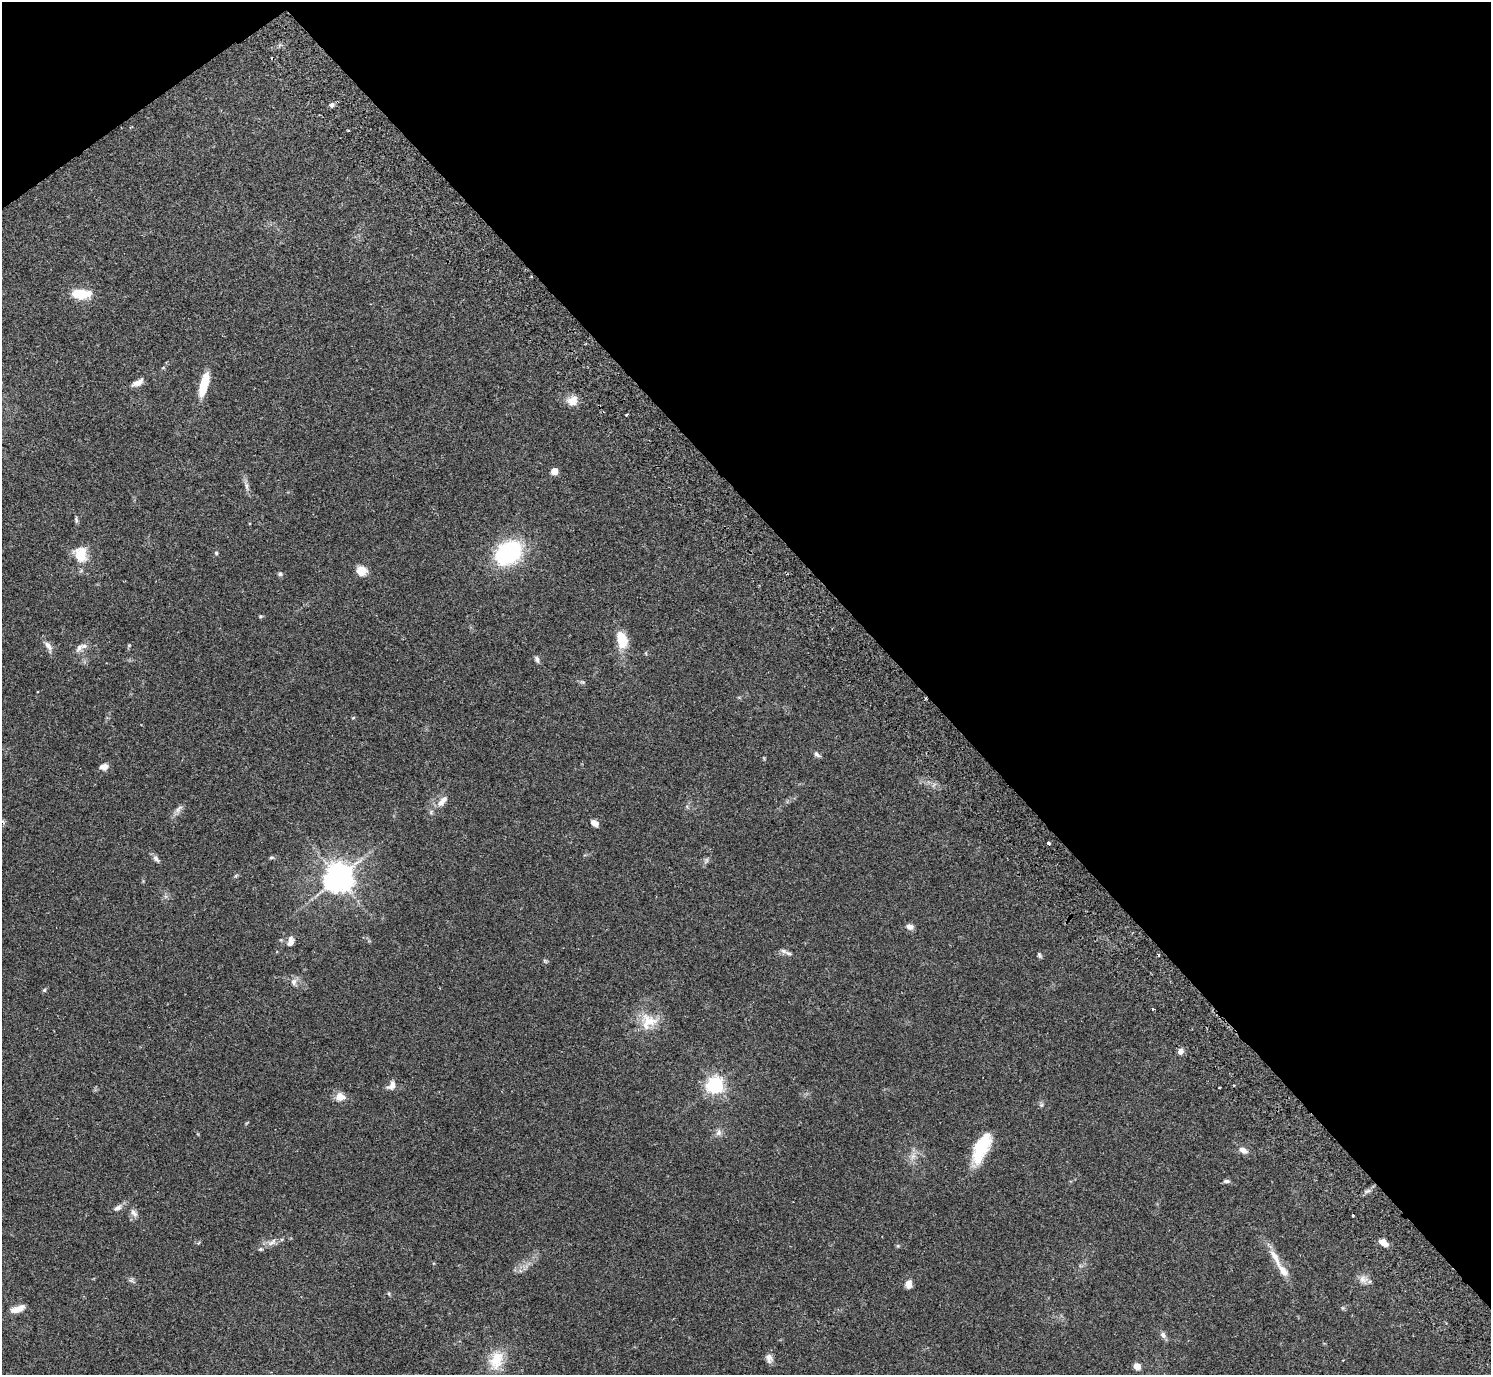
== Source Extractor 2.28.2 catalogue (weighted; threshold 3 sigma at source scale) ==
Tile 3 of 4 x 4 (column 3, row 1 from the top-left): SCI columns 3024-4512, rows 4321-5693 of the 6050 x 6033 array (HDU 1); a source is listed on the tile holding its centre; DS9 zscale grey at full resolution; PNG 1493 x 1377 px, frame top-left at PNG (2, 2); no overlay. Shown black and unused: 40% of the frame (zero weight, under 2 of 3 exposures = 3% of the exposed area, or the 3 px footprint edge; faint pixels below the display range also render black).
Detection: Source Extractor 2.28.2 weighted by HDU 2 'WHT'; one run over the whole footprint, this tile lists its part. Background 0.108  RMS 0.0067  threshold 0.03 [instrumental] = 3 sigma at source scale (4.5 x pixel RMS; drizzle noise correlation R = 1.50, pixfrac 1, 0.05/0.05 arcsec/px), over >= 5 px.
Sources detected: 73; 1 too faint to see at this stretch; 3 cosmic-ray / hot-pixel residue — not listed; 3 inside a brighter listed object's ellipse — not listed separately; the other 66 listed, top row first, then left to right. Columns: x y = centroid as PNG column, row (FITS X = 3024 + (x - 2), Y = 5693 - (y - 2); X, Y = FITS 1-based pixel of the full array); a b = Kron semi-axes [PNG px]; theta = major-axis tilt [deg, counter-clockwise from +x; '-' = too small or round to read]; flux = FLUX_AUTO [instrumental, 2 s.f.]
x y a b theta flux
332 105 7 6 - 1.9
81 294 20 10 -1 16
163 368 6 3 19 0.68
138 383 15 6 27 4.4
204 384 25 8 74 17
572 401 15 12 12 6.3
626 415 3 3 - 1.2
554 471 5 5 - 11
247 486 14 4 -84 2.4
76 520 9 4 -82 1.2
216 553 5 5 - 0.83
509 553 25 19 36 69
81 554 16 13 -73 15
361 571 6 5 - 21
280 574 6 6 - 1.3
260 616 6 4 19 0.83
622 640 20 11 -77 14
129 645 6 4 19 0.64
48 646 14 7 -54 3.8
79 647 15 7 54 3.5
537 659 9 6 -65 1.8
582 682 8 5 -24 1.1
353 718 5 3 - 0.54
817 754 9 5 -35 1.9
104 767 10 7 8 3.7
443 801 20 9 50 5.9
178 809 14 6 46 2.9
594 823 8 5 -40 4.1
1048 843 3 3 - 4.4
271 857 6 5 - 1
156 859 10 6 -54 2.2
236 875 6 4 21 0.82
338 877 9 8 - 990
909 927 9 7 -14 3.1
290 941 12 7 76 4
783 951 11 5 -25 2.3
1039 955 8 5 -61 1.1
294 982 10 8 -85 2.9
44 990 5 4 - 0.93
649 1021 26 18 -19 16
1181 1051 7 6 - 3.3
392 1085 14 9 54 3.9
715 1085 6 6 - 230
1219 1088 3 2 - 0.53
340 1097 14 11 -4 5.4
1041 1105 6 5 - 1.2
719 1132 10 8 77 2.8
981 1148 37 15 63 25
1243 1150 11 6 -29 3.8
913 1156 10 6 60 3.3
1226 1181 9 5 5 1.4
117 1208 11 6 30 2.9
134 1213 12 7 -51 3.1
1353 1215 3 2 - 0.6
272 1242 16 6 35 3.9
1384 1243 8 5 -30 8
1275 1258 36 8 -60 9.5
1363 1279 12 10 -15 4.2
131 1280 7 6 - 1.4
909 1284 8 6 85 4.9
389 1294 6 3 -72 0.77
17 1309 16 7 20 7.1
1163 1335 9 6 -50 2.5
769 1358 13 8 -76 3.3
496 1360 27 18 68 16
1137 1366 5 5 - 11